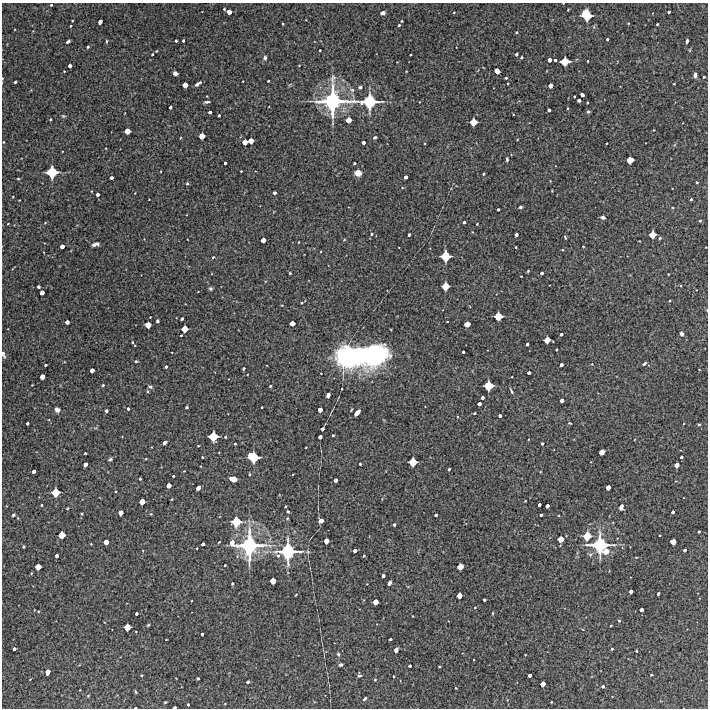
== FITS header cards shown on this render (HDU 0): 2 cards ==
NAXIS1  =                  706 /Length X axis
NAXIS2  =                  706 /Length Y axis

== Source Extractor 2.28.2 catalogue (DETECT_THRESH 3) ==
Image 706 x 706 px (HDU 0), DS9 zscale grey, 1 PNG px = 1 image px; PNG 710 x 710 px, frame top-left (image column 1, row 706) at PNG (2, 3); no overlay
Background 4600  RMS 250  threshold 760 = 3 sigma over >= 5 px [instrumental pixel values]
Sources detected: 314; all 314 listed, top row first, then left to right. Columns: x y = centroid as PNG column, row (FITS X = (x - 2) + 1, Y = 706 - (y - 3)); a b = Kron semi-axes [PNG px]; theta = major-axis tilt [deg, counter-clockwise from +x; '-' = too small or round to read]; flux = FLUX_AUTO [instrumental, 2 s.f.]
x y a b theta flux
563 3 2 2 - 9.7e+03
51 5 3 3 - 1.9e+04
224 9 3 3 - 1.6e+04
568 10 3 2 - 1.2e+04
229 12 4 4 - 1.1e+05
454 12 4 3 - 1.3e+04
669 12 3 3 - 2.8e+04
383 13 4 4 - 6.1e+04
586 15 8 7 - 5.3e+05
72 21 2 2 - 1.3e+04
402 21 3 2 - 1.3e+04
100 22 4 3 - 7.4e+04
628 23 4 2 - 1.0e+04
283 24 3 2 - 1.3e+04
657 24 3 2 - 1.5e+04
399 25 3 3 - 1.8e+04
71 26 3 2 - 1.8e+04
594 27 5 3 - 1.6e+04
516 32 3 2 - 1.6e+04
607 39 3 3 - 2.5e+04
68 41 4 3 - 4.2e+04
106 41 4 3 - 1.8e+04
176 41 3 3 - 2.5e+04
183 41 3 3 - 2.3e+04
687 41 4 3 - 3.3e+04
88 47 4 3 - 2.3e+04
320 50 2 2 - 1.5e+04
152 54 4 3 - 1.9e+04
516 54 3 3 - 3.6e+04
411 55 3 2 - 1.8e+04
521 57 3 3 - 2.2e+04
265 58 5 5 - 3.3e+04
550 60 4 4 - 7.8e+04
555 60 3 3 - 3.2e+04
565 61 6 6 - 3.3e+05
588 61 3 2 - 1.4e+04
70 66 4 3 - 6.7e+04
497 71 5 4 - 1.6e+05
175 73 4 4 - 7.7e+04
695 75 5 3 - 4.2e+04
704 77 3 3 - 2.4e+04
2 78 4 2 - 1.8e+04
506 78 3 2 - 1.7e+04
268 81 3 3 - 1.7e+04
15 82 3 3 - 2.0e+04
198 84 7 3 34 5.1e+04
674 84 2 2 - 1.2e+04
185 85 4 4 - 1.3e+05
550 85 4 4 - 9.2e+04
360 87 5 4 - 2.9e+04
352 90 6 6 - 4.1e+04
582 95 4 3 - 5.0e+04
574 96 3 2 - 1.6e+04
579 100 4 3 - 3.8e+04
333 101 22 22 - 2.0e+06
207 102 5 2 - 3.3e+04
369 102 14 12 7 9.1e+05
419 102 3 2 - 1.0e+04
587 103 3 2 - 1.5e+04
170 107 3 3 - 3.6e+04
568 108 3 2 - 1.2e+04
549 110 3 3 - 4.0e+04
210 112 3 3 - 4.4e+04
588 112 5 4 - 2.4e+04
513 114 3 2 - 1.0e+04
219 115 3 3 - 2.6e+04
63 116 6 4 -19 2.2e+04
50 119 3 3 - 1.6e+04
349 120 5 4 - 1.6e+05
473 122 5 5 - 2.3e+05
127 131 5 4 - 1.7e+05
202 136 5 4 - 1.7e+05
375 137 5 3 - 3.1e+04
180 138 3 2 - 1.2e+04
251 141 5 4 - 1.5e+05
3 142 2 2 - 1.4e+04
245 142 5 4 - 1.4e+05
363 142 3 3 - 5.0e+04
607 143 3 2 - 1.2e+04
507 159 4 3 - 3.2e+04
630 160 5 5 - 2.1e+05
225 163 3 3 - 3.3e+04
354 163 3 3 - 2.6e+04
161 171 2 2 - 1.1e+04
241 171 3 3 - 1.4e+04
52 172 8 8 - 5.5e+05
358 173 6 5 - 1.5e+05
484 174 3 3 - 2.3e+04
406 177 4 3 - 5.9e+04
112 178 3 3 - 4.6e+04
18 179 3 3 - 1.4e+04
697 182 3 2 - 1.9e+04
187 184 4 3 - 2.2e+04
274 193 3 3 - 3.7e+04
97 194 3 3 - 6.2e+04
149 199 2 2 - 8.1e+03
691 199 3 3 - 2.0e+04
520 207 4 3 - 2.6e+04
498 209 3 3 - 2.6e+04
603 217 4 3 - 4.9e+04
700 221 4 3 - 2.0e+04
464 222 3 3 - 3.4e+04
45 223 4 3 - 1.3e+04
8 224 3 2 - 1.2e+04
477 224 3 2 - 1.4e+04
372 234 3 3 - 2.1e+04
409 235 3 3 - 3.6e+04
516 235 3 3 - 5.0e+04
652 235 5 5 - 2.1e+05
565 237 4 2 - 2.7e+04
660 238 4 3 - 1.9e+04
263 240 4 4 - 1.1e+05
344 240 4 3 - 1.4e+04
299 242 3 2 - 1.1e+04
95 244 7 3 16 5.0e+04
62 246 4 4 - 9.1e+04
583 246 2 2 - 1.2e+04
516 247 3 2 - 1.2e+04
445 256 7 7 - 4.2e+05
213 257 4 3 - 1.6e+04
528 271 4 3 - 1.6e+04
290 273 3 2 - 1.5e+04
542 273 3 3 - 4.0e+04
668 274 3 2 - 1.1e+04
445 286 6 5 - 2.6e+05
38 287 3 3 - 3.4e+04
210 288 4 4 - 3.3e+04
42 293 4 4 - 9.8e+04
670 301 3 2 - 1.7e+04
302 303 3 2 - 1.9e+04
498 316 6 5 - 2.8e+05
150 317 2 2 - 9.5e+03
182 319 3 3 - 3.2e+04
157 321 3 3 - 2.2e+04
67 322 4 4 - 7.2e+04
447 322 3 2 - 1.0e+04
292 323 4 4 - 1.2e+05
467 324 5 4 - 1.5e+05
148 325 5 5 - 1.7e+05
185 329 5 5 - 2.0e+05
561 334 4 3 - 3.9e+04
682 334 4 4 - 5.6e+04
181 335 2 2 - 1.6e+04
547 340 5 5 - 1.9e+05
132 342 3 2 - 1.6e+04
527 344 3 3 - 3.6e+04
556 349 3 3 - 2.0e+04
463 352 3 3 - 2.9e+04
373 353 25 21 -10 2.0e+06
3 354 8 4 -72 4.2e+04
355 355 34 18 11 3.6e+06
136 361 4 3 - 2.2e+04
644 363 5 3 - 3.1e+04
592 364 2 2 - 1.0e+04
45 365 3 2 - 2.5e+04
561 365 3 3 - 5.2e+04
166 367 3 3 - 2.8e+04
243 368 3 3 - 2.8e+04
92 370 4 4 - 9.8e+04
529 373 3 3 - 4.4e+04
42 377 4 4 - 1.2e+05
103 385 3 3 - 2.0e+04
270 386 3 3 - 1.9e+04
488 386 6 6 - 3.6e+05
150 387 6 4 -25 3.2e+04
511 391 8 3 -62 2.5e+04
328 395 4 4 - 7.7e+04
482 398 3 3 - 4.5e+04
562 400 4 4 - 8.1e+04
479 404 4 3 - 6.5e+04
187 407 3 2 - 1.7e+04
262 407 2 2 - 1.7e+04
128 409 4 3 - 2.7e+04
57 410 6 5 - 5.6e+04
320 410 4 4 - 9.6e+04
351 410 3 2 - 1.3e+04
106 411 3 3 - 2.7e+04
357 413 6 3 48 1.1e+05
474 413 3 2 - 2.0e+04
500 416 3 3 - 4.4e+04
27 423 3 3 - 3.3e+04
570 423 4 3 - 1.4e+04
699 425 4 3 - 1.8e+04
322 429 4 3 - 3.8e+04
333 435 3 3 - 2.0e+04
213 436 7 6 - 3.7e+05
225 437 3 3 - 2.3e+04
320 437 4 3 - 6.6e+04
165 442 4 3 - 5.1e+04
235 444 3 3 - 2.1e+04
542 444 3 3 - 3.1e+04
198 446 3 2 - 1.1e+04
602 452 5 4 - 8.4e+04
85 453 3 3 - 2.3e+04
202 457 3 2 - 1.6e+04
253 457 9 7 -30 5.6e+05
681 457 3 3 - 3.5e+04
110 459 4 4 - 2.8e+04
413 462 6 6 - 3.0e+05
85 464 4 4 - 8.8e+04
360 464 3 3 - 2.0e+04
677 465 4 4 - 1.2e+05
449 469 3 3 - 2.5e+04
33 471 3 3 - 5.2e+04
249 474 3 2 - 1.7e+04
173 476 3 3 - 2.0e+04
140 479 3 2 - 1.5e+04
233 479 6 4 -16 1.3e+05
335 480 4 3 - 6.9e+04
169 485 4 4 - 1.0e+05
608 487 4 4 - 1.1e+05
198 488 4 4 - 9.3e+04
115 491 3 3 - 1.7e+04
55 492 6 6 - 3.1e+05
172 499 3 2 - 1.3e+04
525 501 3 2 - 1.0e+04
142 502 5 4 - 1.6e+05
539 504 3 3 - 4.1e+04
42 505 3 2 - 1.9e+04
285 506 3 2 - 1.7e+04
547 506 4 3 - 6.1e+04
621 507 7 4 77 7.6e+04
67 508 3 2 - 1.4e+04
288 511 3 2 - 2.1e+04
673 512 3 3 - 3.5e+04
121 513 4 4 - 1.1e+05
82 514 3 3 - 1.6e+04
151 514 3 3 - 1.3e+04
13 515 3 3 - 2.7e+04
436 515 3 3 - 3.4e+04
541 515 3 3 - 3.2e+04
287 518 4 3 - 1.5e+04
321 521 4 4 - 1.2e+05
236 522 8 7 - 3.8e+05
394 524 3 3 - 3.0e+04
699 532 3 3 - 2.0e+04
62 535 5 5 - 2.0e+05
659 535 2 2 - 1.3e+04
587 536 7 6 - 2.9e+05
561 539 5 4 - 1.6e+05
326 541 4 4 - 1.3e+05
106 542 4 4 - 1.2e+05
219 542 3 2 - 1.6e+04
232 542 7 5 -82 1.2e+05
673 542 5 4 - 1.6e+05
91 544 2 2 - 1.1e+04
203 544 4 3 - 5.2e+04
249 545 21 19 83 1.8e+06
600 545 14 14 - 1.1e+06
23 547 3 2 - 1.9e+04
685 550 3 3 - 3.7e+04
288 551 15 14 - 1.1e+06
355 551 4 3 - 6.8e+04
606 551 5 5 - 1.8e+05
308 552 6 4 -18 2.1e+04
57 556 4 3 - 6.1e+04
278 556 5 5 - 3.1e+04
364 556 3 2 - 1.5e+04
225 565 3 2 - 1.6e+04
38 567 5 4 - 1.8e+05
460 567 5 4 - 1.7e+05
383 576 3 3 - 5.2e+04
273 581 5 4 - 1.6e+05
232 583 3 3 - 2.3e+04
389 583 4 3 - 5.2e+04
631 591 4 4 - 7.2e+04
658 593 3 3 - 3.4e+04
296 595 3 2 - 1.3e+04
459 595 4 4 - 1.3e+05
484 600 3 3 - 3.1e+04
375 602 5 4 - 1.5e+05
475 607 3 2 - 1.0e+04
641 610 4 3 - 7.0e+04
38 611 4 3 - 1.6e+04
136 613 3 3 - 3.3e+04
493 613 3 2 - 1.3e+04
413 616 3 2 - 1.0e+04
619 621 4 4 - 2.0e+04
104 622 3 2 - 9.2e+03
148 625 4 3 - 1.6e+04
611 625 3 2 - 1.6e+04
127 627 5 5 - 2.1e+05
136 632 3 2 - 1.0e+04
202 634 3 3 - 3.2e+04
390 639 3 3 - 3.7e+04
14 649 3 3 - 4.5e+04
612 649 3 3 - 2.2e+04
396 650 4 3 - 6.3e+04
636 651 3 2 - 1.9e+04
338 654 5 5 - 2.7e+04
525 655 3 2 - 9.7e+03
341 665 4 3 - 3.6e+04
410 666 3 3 - 2.9e+04
439 667 3 3 - 1.9e+04
48 672 5 4 - 1.3e+05
141 675 3 2 - 1.8e+04
530 675 3 3 - 5.3e+04
651 675 3 2 - 1.8e+04
359 676 5 3 - 2.3e+04
393 676 3 2 - 1.3e+04
198 678 3 3 - 2.6e+04
375 680 5 3 - 1.4e+04
248 682 3 3 - 3.3e+04
543 684 5 4 - 1.2e+05
603 686 3 3 - 3.3e+04
456 688 3 2 - 1.1e+04
80 690 2 2 - 1.0e+04
135 692 3 3 - 1.9e+04
365 699 4 3 - 2.9e+04
165 702 4 3 - 1.6e+04
551 702 2 2 - 1.4e+04
188 705 3 3 - 2.5e+04
175 707 3 2 - 3.3e+04
135 708 3 2 - 2.3e+04
At the frame edge (FLAGS 8, measured only in part): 6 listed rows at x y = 563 3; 2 78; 3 142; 3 354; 175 707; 135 708